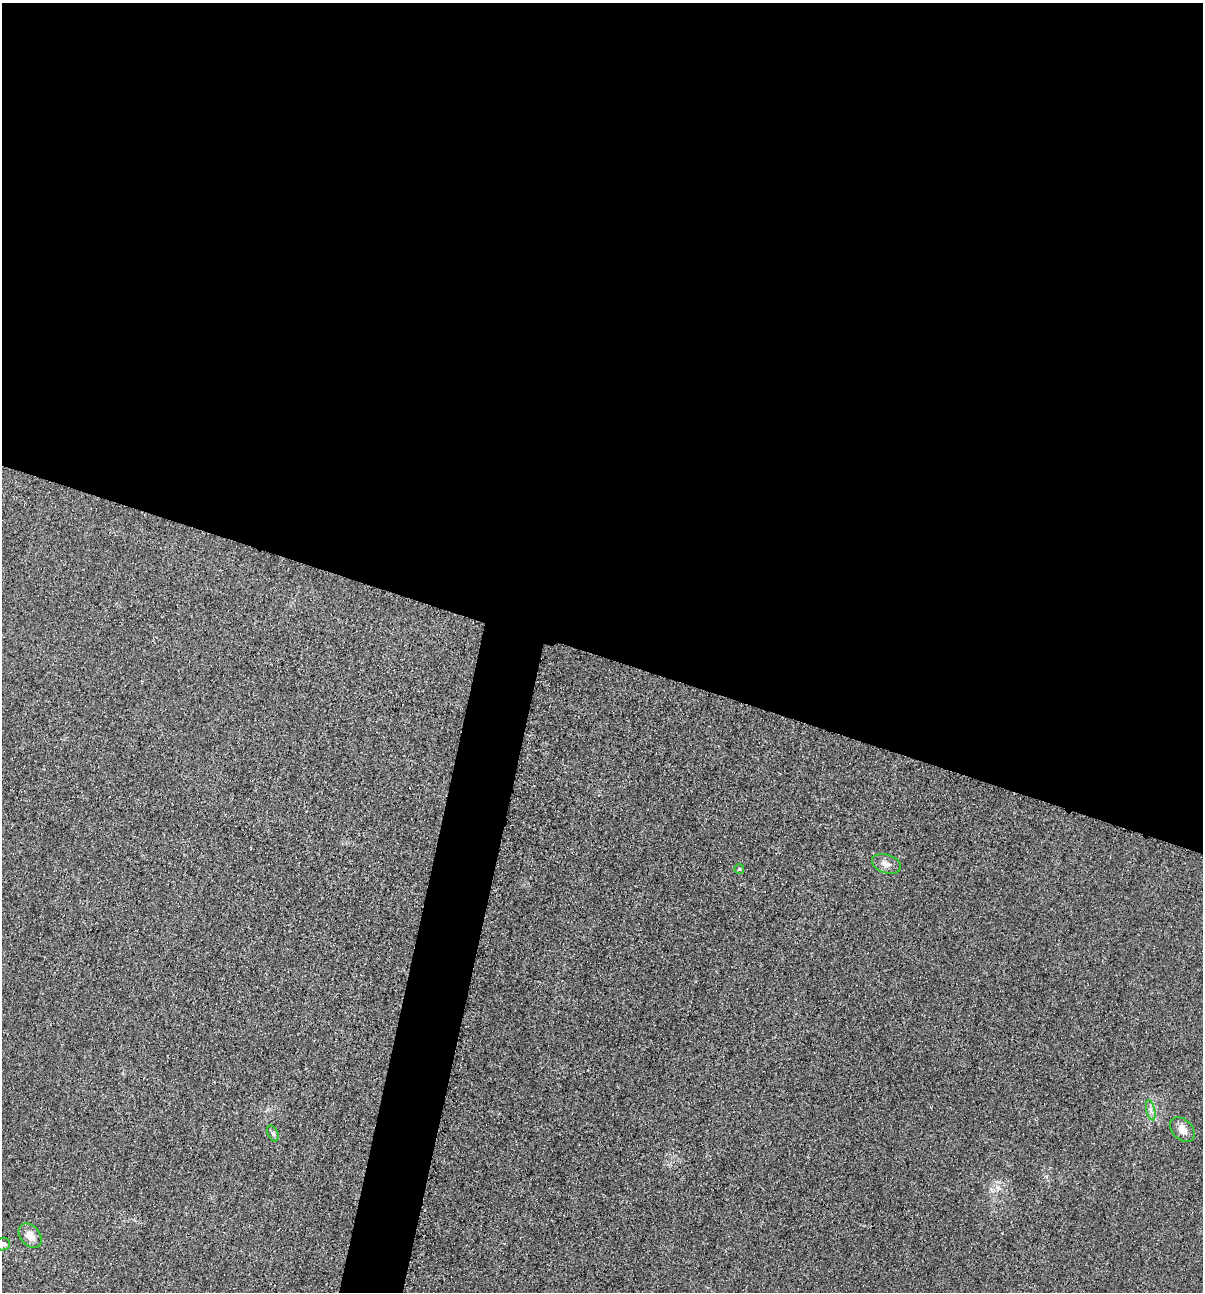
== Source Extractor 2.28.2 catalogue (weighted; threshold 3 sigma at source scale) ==
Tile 3 of 4 x 4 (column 3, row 1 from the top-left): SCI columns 2532-3732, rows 3881-5170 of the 5200 x 5181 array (HDU 1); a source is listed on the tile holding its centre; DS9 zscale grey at full resolution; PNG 1205 x 1294 px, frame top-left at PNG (2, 3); each listed source drawn as its Kron ellipse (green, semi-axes under 4 px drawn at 4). Shown black and unused: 54% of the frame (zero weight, under 3 of 4 exposures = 1% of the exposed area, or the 3 px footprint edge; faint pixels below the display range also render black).
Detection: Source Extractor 2.28.2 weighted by HDU 2 'WHT'; one run over the whole footprint, this tile lists its part. Background 0.0299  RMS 0.0059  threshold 0.0265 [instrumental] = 3 sigma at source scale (4.5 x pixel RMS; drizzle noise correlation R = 1.50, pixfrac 1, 0.05/0.05 arcsec/px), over >= 5 px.
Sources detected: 7; all 7 listed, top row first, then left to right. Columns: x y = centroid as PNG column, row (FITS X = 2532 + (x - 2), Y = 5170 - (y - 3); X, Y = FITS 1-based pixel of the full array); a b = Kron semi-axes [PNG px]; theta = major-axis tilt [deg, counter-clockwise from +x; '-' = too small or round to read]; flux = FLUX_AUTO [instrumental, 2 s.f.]
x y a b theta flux
886 864 15 9 -19 4
739 869 5 5 - 0.65
1151 1110 10 4 -77 2.1
1182 1129 14 10 -47 4.5
273 1133 8 5 -62 1.4
30 1236 14 9 -51 5.6
3 1244 7 6 - 1.9
Isophote crosses this tile's border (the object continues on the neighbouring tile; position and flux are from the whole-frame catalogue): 1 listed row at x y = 3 1244